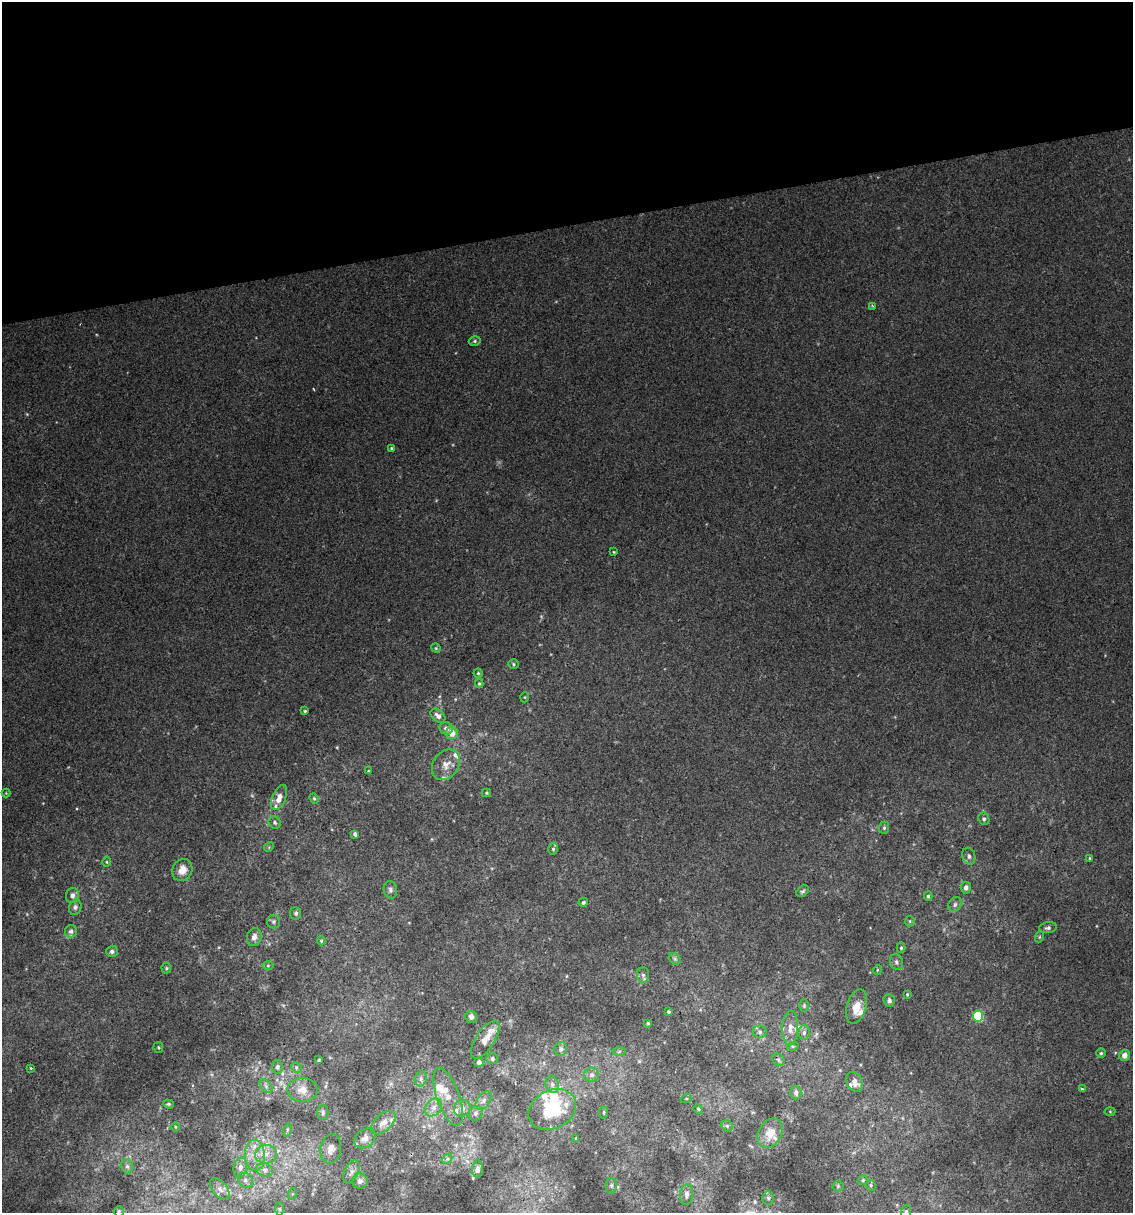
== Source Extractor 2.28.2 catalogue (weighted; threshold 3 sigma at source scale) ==
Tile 3 of 4 x 4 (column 3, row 1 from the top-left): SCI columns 2286-3416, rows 3635-4845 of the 4616 x 4845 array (HDU 1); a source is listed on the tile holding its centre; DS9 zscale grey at full resolution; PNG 1135 x 1215 px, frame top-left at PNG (2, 2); each listed source drawn as its Kron ellipse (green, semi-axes under 4 px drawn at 4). Shown black and unused: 19% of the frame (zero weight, under 2 of 3 exposures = <1% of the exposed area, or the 3 px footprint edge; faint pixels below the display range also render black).
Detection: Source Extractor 2.28.2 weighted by HDU 2 'WHT'; one run over the whole footprint, this tile lists its part. Background 0.0207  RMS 0.007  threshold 0.0314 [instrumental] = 3 sigma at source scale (4.5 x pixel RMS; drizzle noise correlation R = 1.50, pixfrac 1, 0.0396/0.0396 arcsec/px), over >= 5 px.
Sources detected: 146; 1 inside a brighter object's white glare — neither listed nor drawn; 18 inside a brighter listed object's ellipse — not listed separately; the other 127 listed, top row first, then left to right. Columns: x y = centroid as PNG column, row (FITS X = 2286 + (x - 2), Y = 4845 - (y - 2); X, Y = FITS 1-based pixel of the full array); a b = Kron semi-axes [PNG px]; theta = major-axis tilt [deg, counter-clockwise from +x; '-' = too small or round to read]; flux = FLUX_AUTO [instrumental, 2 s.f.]
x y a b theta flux
873 306 3 3 - 0.86
475 341 6 4 16 1.2
391 448 4 4 - 1.1
614 552 4 4 - 0.66
436 648 5 4 - 0.78
514 664 5 5 - 1
478 673 4 4 - 0.87
479 683 4 4 - 0.87
525 697 5 3 - 0.64
305 711 4 3 - 0.94
438 716 8 5 -42 3.3
446 728 7 6 - 2.8
452 733 6 6 - 9.2
446 765 16 12 56 7.3
368 771 4 3 - 0.57
6 793 4 4 - 0.65
487 793 4 4 - 0.81
279 797 13 7 67 6.1
314 798 5 4 - 0.9
984 819 6 5 - 1.9
275 823 6 5 - 1.4
884 828 6 5 - 1.3
355 834 4 4 - 2.2
269 847 5 4 - 0.77
553 849 6 4 75 1.2
969 856 8 6 -73 2.4
1090 858 3 3 - 0.67
107 862 5 3 - 0.72
182 870 11 9 62 7.7
966 888 6 5 - 3.1
390 890 8 6 -77 2
803 891 7 5 42 1.3
72 895 7 6 - 2.6
928 896 5 4 - 1.2
583 902 5 4 - 1.8
955 904 8 6 60 2.1
75 907 8 6 72 1.8
296 913 6 5 - 1.7
273 921 7 6 - 1.6
910 921 5 5 - 1
1048 928 9 5 7 1.9
71 931 6 6 - 2.1
254 937 9 7 74 4.1
1039 937 5 3 - 0.79
321 941 5 3 - 0.96
901 948 5 4 - 0.91
112 951 6 5 - 1.7
675 959 6 5 - 1.3
896 962 8 6 -68 1.9
268 966 6 4 0 1
166 968 5 5 - 1
877 970 5 3 - 0.61
643 975 7 6 - 1.8
907 994 4 3 - 0.83
889 1000 6 5 - 2.2
804 1005 6 5 - 1.1
857 1006 17 10 73 9.7
668 1012 4 3 - 2.9
978 1016 5 5 - 39
471 1017 6 6 - 3.3
648 1023 4 4 - 0.82
790 1028 17 7 88 6.3
760 1032 7 6 - 2
804 1033 7 5 87 2.2
485 1040 22 9 57 8.7
793 1046 6 3 17 0.84
158 1047 5 4 - 0.95
561 1049 7 6 - 2.1
619 1051 6 4 3 1.2
1101 1053 5 4 - 1.1
1124 1055 5 5 - 5.6
492 1058 5 5 - 1.9
319 1060 4 3 - 0.78
778 1060 7 5 -46 1.5
479 1062 4 4 - 2.6
277 1067 6 5 - 1.9
296 1067 6 4 -47 1.2
31 1068 3 3 - 0.64
592 1075 7 7 - 2.7
421 1079 8 6 70 2.4
855 1082 10 7 -63 5.5
552 1084 9 6 -76 2.6
266 1086 8 5 -46 1.8
1082 1089 3 3 - 2.4
302 1090 15 12 0 7.8
796 1092 7 5 -90 2.7
448 1097 30 11 -70 12
686 1099 5 3 - 0.71
484 1101 10 6 55 2.9
168 1104 5 4 - 0.98
434 1107 10 7 47 4.2
462 1108 9 8 - 3.7
552 1109 25 19 27 41
698 1109 5 4 - 0.9
1110 1111 5 3 - 0.7
323 1112 7 5 -90 1.7
604 1112 6 3 90 0.91
476 1113 8 7 - 2.1
383 1123 15 8 42 5.4
727 1126 6 5 - 1.5
175 1127 4 3 - 0.63
287 1130 7 4 72 1.1
770 1133 15 11 59 11
365 1138 11 9 36 4.7
576 1138 4 3 - 0.63
331 1149 15 10 80 5.7
266 1154 11 9 4 6.4
255 1155 15 10 -87 9.3
447 1159 6 4 44 1.1
127 1166 7 5 -74 1.6
240 1168 10 6 78 3.5
478 1169 8 5 88 2.7
265 1170 8 6 -15 3
352 1172 12 7 65 3.4
245 1180 8 7 - 2.8
863 1180 5 5 - 0.9
360 1181 8 7 - 3.1
871 1185 5 5 - 1.1
611 1186 8 6 -89 1.8
838 1186 5 5 - 1.2
220 1189 13 7 -49 3.8
292 1194 6 4 71 0.97
687 1194 10 6 85 4
768 1198 7 5 -87 1.6
280 1209 7 4 -89 1.5
119 1212 5 4 - 0.96
906 1212 6 5 - 1.7
Isophote crosses this tile's border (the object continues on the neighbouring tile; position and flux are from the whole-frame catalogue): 2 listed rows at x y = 119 1212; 906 1212